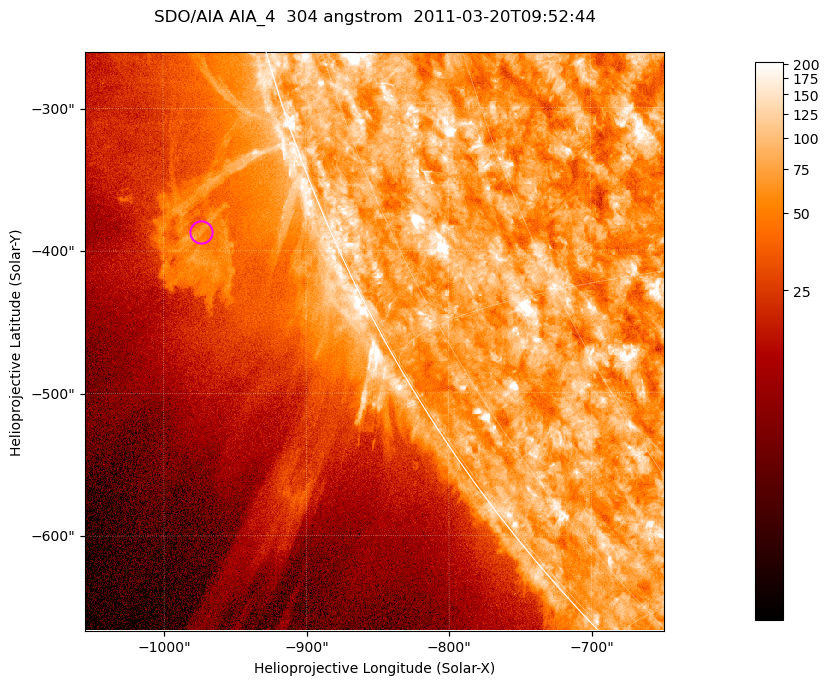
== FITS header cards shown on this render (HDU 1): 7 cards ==
TELESCOP= 'SDO/AIA '           / For AIA: SDO/AIA
INSTRUME= 'AIA_4   '           / For AIA: AIA_ATA1, AIA_ATA2, AIA_ATA3 or AIA_AT
WAVELNTH=                  304 / [angstrom] Wavelength
WAVEUNIT= 'angstrom'           / Wavelength unit: angstrom
DATE-OBS= '2011-03-20T09:52:44.132' / [ISO] Date when observation started; ISO 8
CTYPE1  = 'HPLN-TAN'           / CTYPE1; Typically HPLN
CTYPE2  = 'HPLT-TAN'           / CTYPE2; Typically HPLT

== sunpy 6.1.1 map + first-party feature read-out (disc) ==
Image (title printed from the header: SDO/AIA AIA_4  304 angstrom  2011-03-20T09:52:44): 677 x 677 px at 0.6 arcsec/px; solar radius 964 arcsec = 1606 px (partial field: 2.6% of the solar disc is inside the frame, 46% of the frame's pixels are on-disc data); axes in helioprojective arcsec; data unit not stated in the header (colour bar unlabelled)
Orientation: roll -0.132 deg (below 1 deg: not rotated)
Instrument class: DISC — disc imager (sunpy class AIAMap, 304 A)
Bright regions (active regions / flare kernels): reference = the on-disc median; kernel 5 px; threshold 5 sigma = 124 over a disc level ~74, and >= 1.15x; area >= 458 px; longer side >= 8 px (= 4.8 arcsec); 0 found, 0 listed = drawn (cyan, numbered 1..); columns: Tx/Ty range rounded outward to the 2 arcsec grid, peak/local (2 s.f.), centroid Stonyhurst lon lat
Off-limb structures (1.02-1.3 R_sun): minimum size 229 px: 7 found; the strongest spans PA ~110..115 deg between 1.02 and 1.13 R_sun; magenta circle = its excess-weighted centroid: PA ~110 deg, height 1.09 R_sun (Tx ~-974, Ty ~-388 arcsec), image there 2.7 x the reference